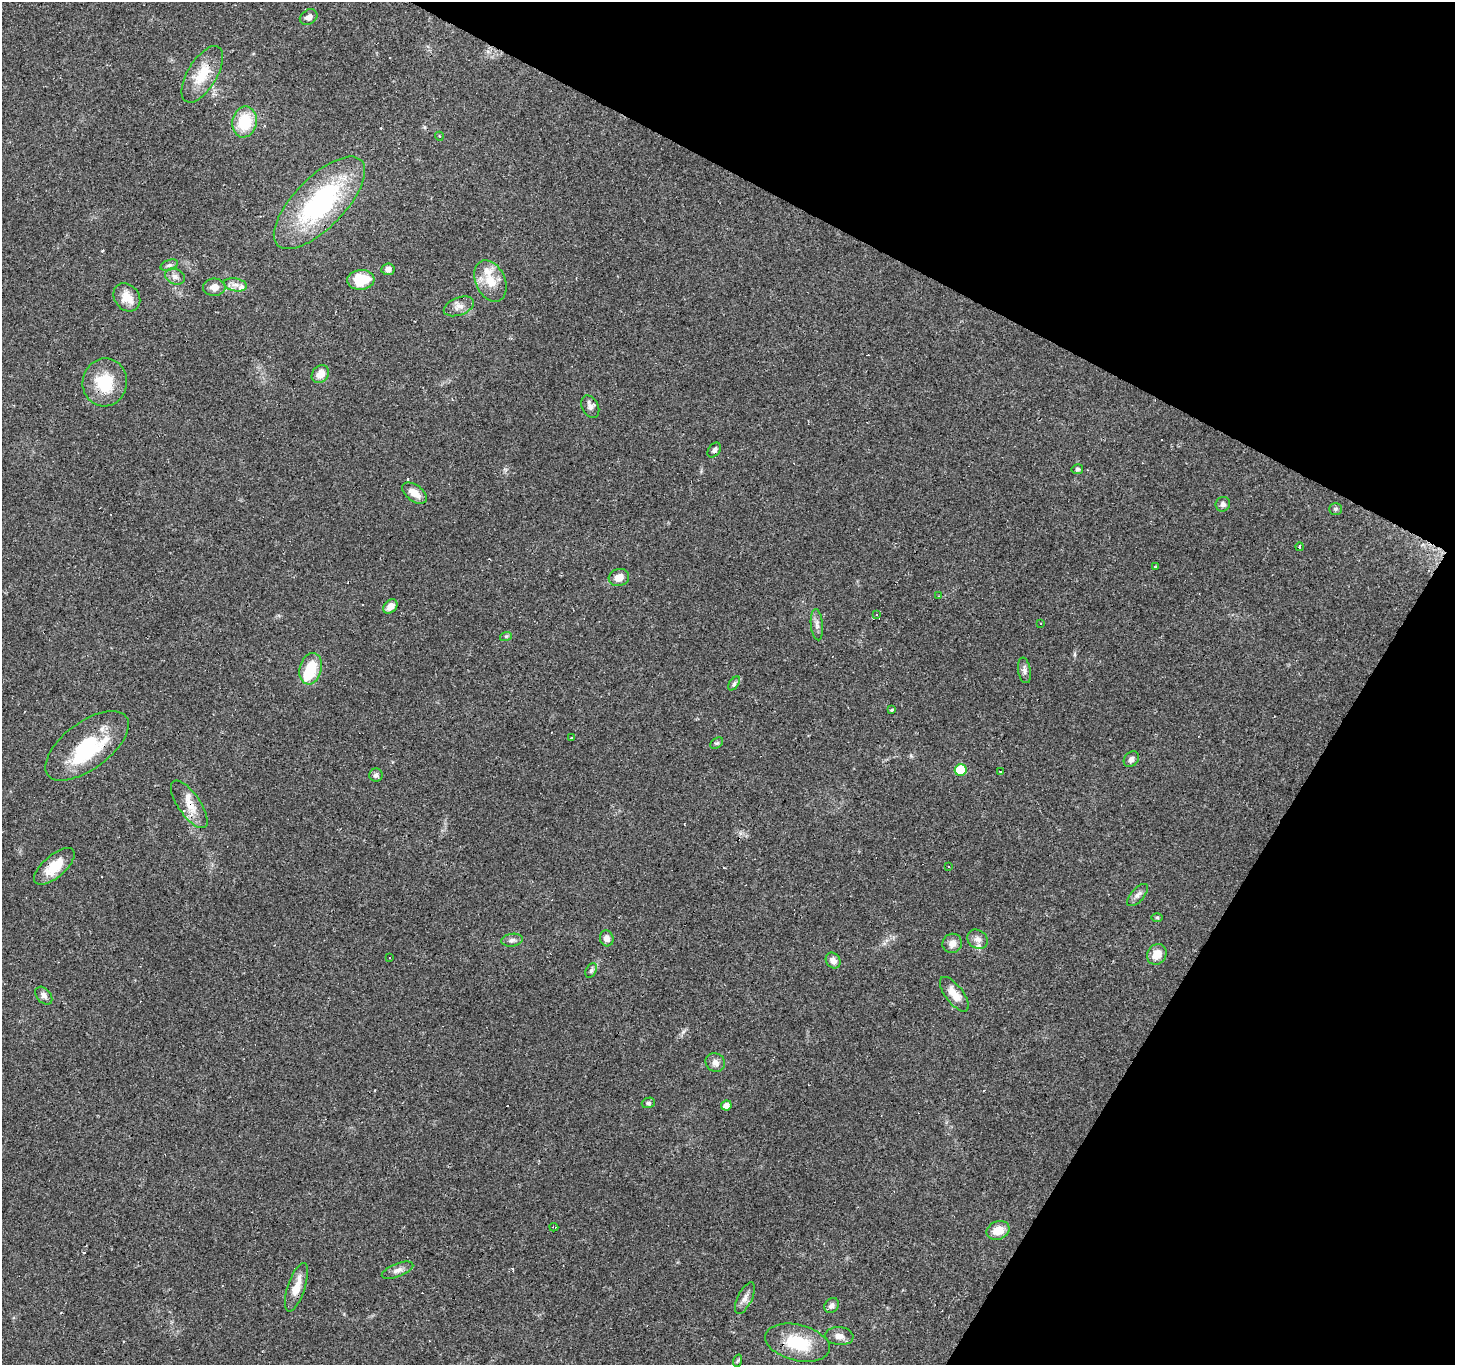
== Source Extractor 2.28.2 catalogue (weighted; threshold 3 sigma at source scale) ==
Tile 8 of 4 x 4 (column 4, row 2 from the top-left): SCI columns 4361-5813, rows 2918-4280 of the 5817 x 5901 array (HDU 1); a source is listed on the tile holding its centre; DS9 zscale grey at full resolution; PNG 1457 x 1367 px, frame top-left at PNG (2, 2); each listed source drawn as its Kron ellipse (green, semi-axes under 4 px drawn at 4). Shown black and unused: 25% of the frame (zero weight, under 2 of 3 exposures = <1% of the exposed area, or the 3 px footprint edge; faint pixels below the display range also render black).
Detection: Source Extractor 2.28.2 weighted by HDU 2 'WHT'; one run over the whole footprint, this tile lists its part. Background 0.0945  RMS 0.0063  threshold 0.0282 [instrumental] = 3 sigma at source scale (4.5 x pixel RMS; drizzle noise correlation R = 1.50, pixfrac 1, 0.0396/0.0396 arcsec/px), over >= 5 px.
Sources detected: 85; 2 inside a brighter object's white glare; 10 cosmic-ray / hot-pixel residue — neither listed nor drawn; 4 inside a brighter listed object's ellipse — not listed separately; the other 69 listed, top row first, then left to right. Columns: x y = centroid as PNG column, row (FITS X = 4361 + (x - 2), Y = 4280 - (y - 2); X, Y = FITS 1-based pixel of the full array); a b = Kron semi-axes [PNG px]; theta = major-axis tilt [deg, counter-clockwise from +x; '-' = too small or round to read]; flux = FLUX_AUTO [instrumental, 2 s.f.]
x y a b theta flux
309 17 9 7 32 3
202 74 32 14 59 17
245 122 15 12 80 23
439 136 4 3 - 0.52
319 203 60 25 45 91
169 265 9 5 20 1.5
388 269 7 6 - 2.7
175 277 10 7 -24 2.9
361 280 13 10 4 21
490 281 22 14 -65 12
235 285 12 6 -10 3.6
214 287 11 8 1 4.8
127 297 15 12 -51 9
459 306 16 9 21 4.2
320 374 10 8 46 6.3
105 382 24 22 80 23
590 407 12 8 -62 2.8
714 450 8 5 52 1.8
1077 469 6 5 - 1.2
415 493 14 8 -37 6.5
1223 504 7 7 - 2.2
1335 509 6 5 - 1.1
1299 547 4 3 - 14
1156 567 3 3 - 4
619 578 10 8 16 5.7
938 596 4 2 - 0.55
390 606 8 6 46 5.1
876 615 3 2 - 0.79
1041 623 3 2 - 0.36
817 625 16 6 -84 3
506 636 6 4 18 0.81
311 669 16 11 74 21
1024 670 13 6 -80 2.4
734 683 8 4 54 1.3
892 710 4 3 - 1.5
571 738 3 2 - 0.68
717 743 7 5 34 1.1
87 746 49 23 37 44
1131 759 8 6 48 2.3
961 770 6 6 - 29
1000 771 3 3 - 1.8
376 775 6 6 - 2
189 804 28 11 -55 10
54 866 25 11 41 14
948 867 3 3 - 0.78
1138 895 14 6 48 2.7
1157 917 6 4 0 0.73
607 938 8 6 -74 3.1
978 939 11 9 -38 3.3
512 940 11 6 7 2.2
952 943 10 9 - 4.4
1157 954 11 9 57 7.4
390 957 3 3 - 0.91
833 960 8 7 - 3.5
591 970 8 5 63 1.4
954 994 20 9 -53 8.5
44 996 10 7 -49 2.6
715 1063 10 9 - 3.4
648 1103 7 5 15 1.3
726 1106 5 5 - 4
554 1227 4 2 - 0.66
998 1230 12 9 21 9.3
397 1270 16 6 21 3.3
296 1287 25 8 71 9.5
745 1298 17 7 64 3.6
832 1305 8 6 49 2.6
839 1336 14 9 -5 4.1
797 1343 33 18 -14 26
737 1361 6 4 70 0.82
Overlapping masked pixels (flux is a lower limit): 4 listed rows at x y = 202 74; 105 382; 87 746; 189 804